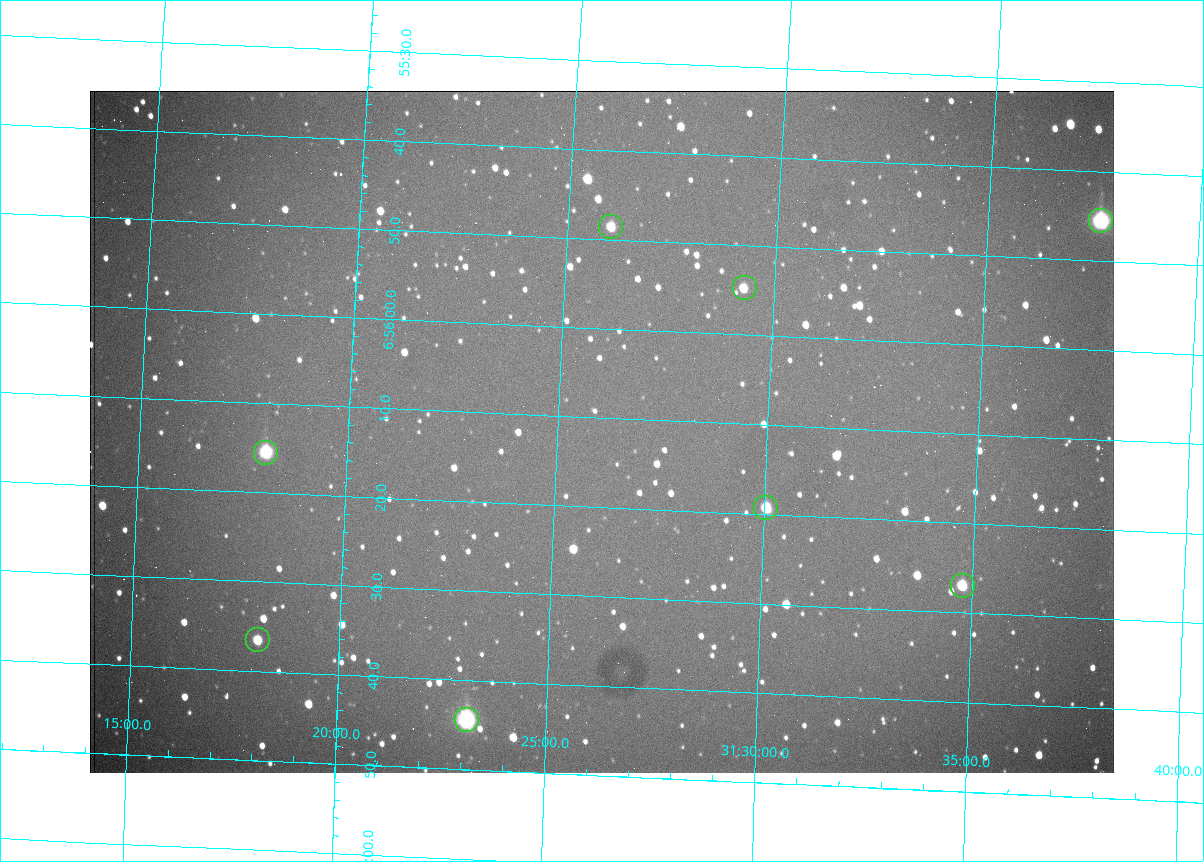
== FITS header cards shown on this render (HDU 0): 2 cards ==
NAXIS1  =                 1024 /fastest changing axis
NAXIS2  =                  682 /next to fastest changing axis

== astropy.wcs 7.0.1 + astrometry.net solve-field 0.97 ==
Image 1024 x 682 px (HDU 0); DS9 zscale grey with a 90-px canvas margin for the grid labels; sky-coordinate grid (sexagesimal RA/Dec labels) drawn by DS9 from the SOLVED WCS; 8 Tycho-2 reference stars matched to detected sources circled (green)
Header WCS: RA---TAN/DEC--TAN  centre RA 06:56:12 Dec +31:26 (104.05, +31.43 deg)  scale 1.44 arcsec/px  FOV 24.5' x 16.3'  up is -93 deg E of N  parity flipped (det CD > 0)
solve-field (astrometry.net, Tycho-2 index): VERIFIED the header's WCS against the Tycho-2 star catalogue (8 matches, 0 conflicts) and refined it, rather than solving blind
Solved WCS: RA---TAN-SIP/DEC--TAN-SIP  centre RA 06:56:12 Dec +31:26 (104.05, +31.43 deg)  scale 1.43 arcsec/px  FOV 24.4' x 16.3'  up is -93 deg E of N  parity flipped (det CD > 0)
The solver's refit moves the header's centre by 2.2 arcsec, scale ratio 0.997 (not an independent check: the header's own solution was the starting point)
Tycho-2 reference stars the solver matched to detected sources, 8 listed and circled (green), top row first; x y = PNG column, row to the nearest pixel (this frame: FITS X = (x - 90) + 1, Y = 682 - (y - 91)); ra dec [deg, ICRS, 3 dp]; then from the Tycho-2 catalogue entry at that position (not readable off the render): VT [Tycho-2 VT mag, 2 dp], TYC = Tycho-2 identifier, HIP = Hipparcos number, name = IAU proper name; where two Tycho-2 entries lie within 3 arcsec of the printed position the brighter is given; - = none
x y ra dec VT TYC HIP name
1101 221 103.940 +31.628 9.24 2437-728-1 - -
611 227 103.952 +31.434 11.53 2437-424-1 - -
745 288 103.978 +31.488 11.51 2437-421-1 - -
266 453 104.065 +31.301 9.89 2437-425-1 - -
766 508 104.081 +31.501 10.83 2437-37-1 - -
963 586 104.112 +31.580 11.47 2437-71-1 - -
258 640 104.152 +31.301 11.67 2437-646-1 - -
467 720 104.185 +31.385 8.52 2437-370-1 33393 -